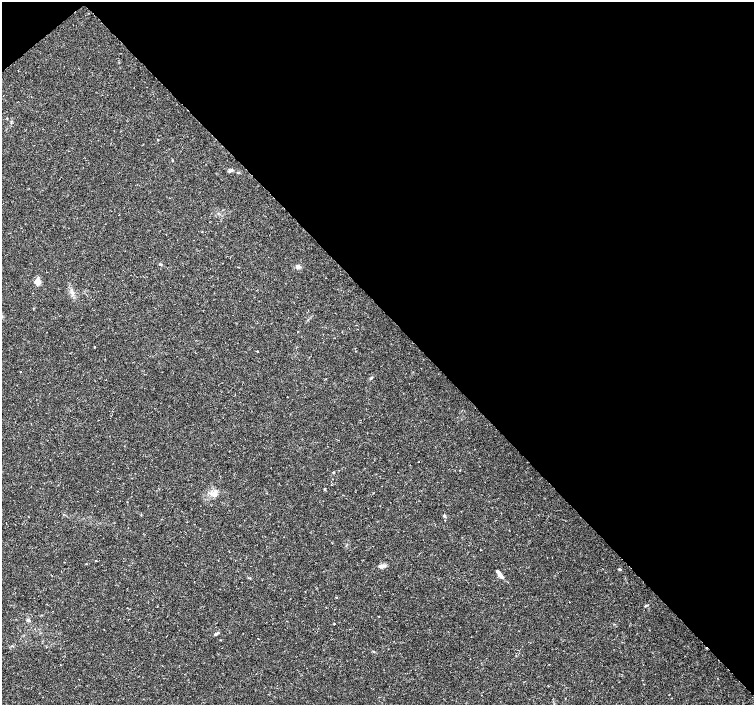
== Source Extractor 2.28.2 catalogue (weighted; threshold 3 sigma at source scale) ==
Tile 3 of 4 x 4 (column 3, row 1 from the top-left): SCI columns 3007-4510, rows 4367-5772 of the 6017 x 5985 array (HDU 1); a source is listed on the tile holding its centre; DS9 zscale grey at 2 x 2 block average (1 PNG px = mean of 2 x 2 image px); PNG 756 x 707 px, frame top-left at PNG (2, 2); no overlay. Shown black and unused: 45% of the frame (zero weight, under 2 of 3 exposures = <1% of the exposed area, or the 3 px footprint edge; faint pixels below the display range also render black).
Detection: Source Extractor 2.28.2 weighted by HDU 2 'WHT'; one run over the whole footprint, this tile lists its part. Background 0.0308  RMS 0.0036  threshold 0.0164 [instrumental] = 3 sigma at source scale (4.5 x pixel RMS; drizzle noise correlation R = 1.50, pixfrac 1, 0.0396/0.0396 arcsec/px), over >= 5 px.
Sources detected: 29; all 29 listed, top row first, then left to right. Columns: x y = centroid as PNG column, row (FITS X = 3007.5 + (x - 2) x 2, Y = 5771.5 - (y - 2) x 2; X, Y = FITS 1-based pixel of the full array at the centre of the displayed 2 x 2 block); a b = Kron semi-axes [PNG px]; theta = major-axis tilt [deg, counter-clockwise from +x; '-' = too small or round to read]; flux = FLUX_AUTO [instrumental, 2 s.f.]
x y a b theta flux
7 118 2 2 - 0.48
158 140 2 2 - 0.46
173 160 2 2 - 0.57
230 170 6 3 17 1.7
160 264 3 3 - 0.75
298 267 6 4 -42 2.6
37 282 3 3 - 24
94 347 2 2 - 0.68
257 351 2 2 - 1.5
20 372 2 2 - 0.44
371 377 4 3 - 0.82
419 462 2 2 - 0.73
333 472 2 2 - 1.8
331 484 2 2 - 0.5
214 493 5 4 - 2.8
444 516 4 3 - 1.2
96 560 2 2 - 0.6
64 562 2 2 - 0.34
86 564 2 2 - 0.39
381 566 7 5 18 2.5
619 569 4 3 - 0.82
499 573 13 3 -56 3.8
336 597 2 2 - 0.56
645 606 4 2 - 0.71
28 620 5 3 - 1.2
334 624 3 2 - 0.44
216 634 7 3 29 1.3
258 638 2 2 - 0.52
46 647 2 2 - 0.36
Diffuse or blended objects may show on this block-average render without a row.